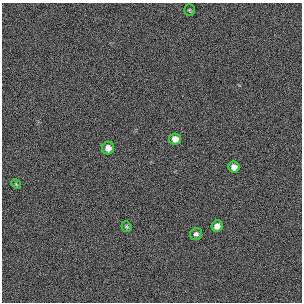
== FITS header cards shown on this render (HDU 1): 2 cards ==
NAXIS1  =                  300 / length of original image axis
NAXIS2  =                  300 / length of original image axis

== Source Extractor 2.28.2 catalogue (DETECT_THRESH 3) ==
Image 300 x 300 px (HDU 1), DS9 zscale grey, 1 PNG px = 1 image px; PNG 304 x 304 px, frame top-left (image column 1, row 300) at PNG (2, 3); each listed source drawn as its Kron ellipse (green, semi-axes under 4 px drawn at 4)
Background 385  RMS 66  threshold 198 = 3 sigma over >= 5 px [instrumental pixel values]
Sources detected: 8; all 8 listed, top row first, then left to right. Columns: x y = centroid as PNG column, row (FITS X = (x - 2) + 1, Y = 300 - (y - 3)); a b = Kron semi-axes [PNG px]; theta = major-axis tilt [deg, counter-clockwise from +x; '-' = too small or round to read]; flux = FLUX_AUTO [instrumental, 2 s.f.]
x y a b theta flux
189 10 5 5 - 5500
175 139 6 5 - 33000
108 148 6 6 - 26000
234 167 6 5 - 25000
16 184 5 4 - 4700
217 226 5 5 - 25000
126 227 5 5 - 6700
196 234 6 6 - 12000